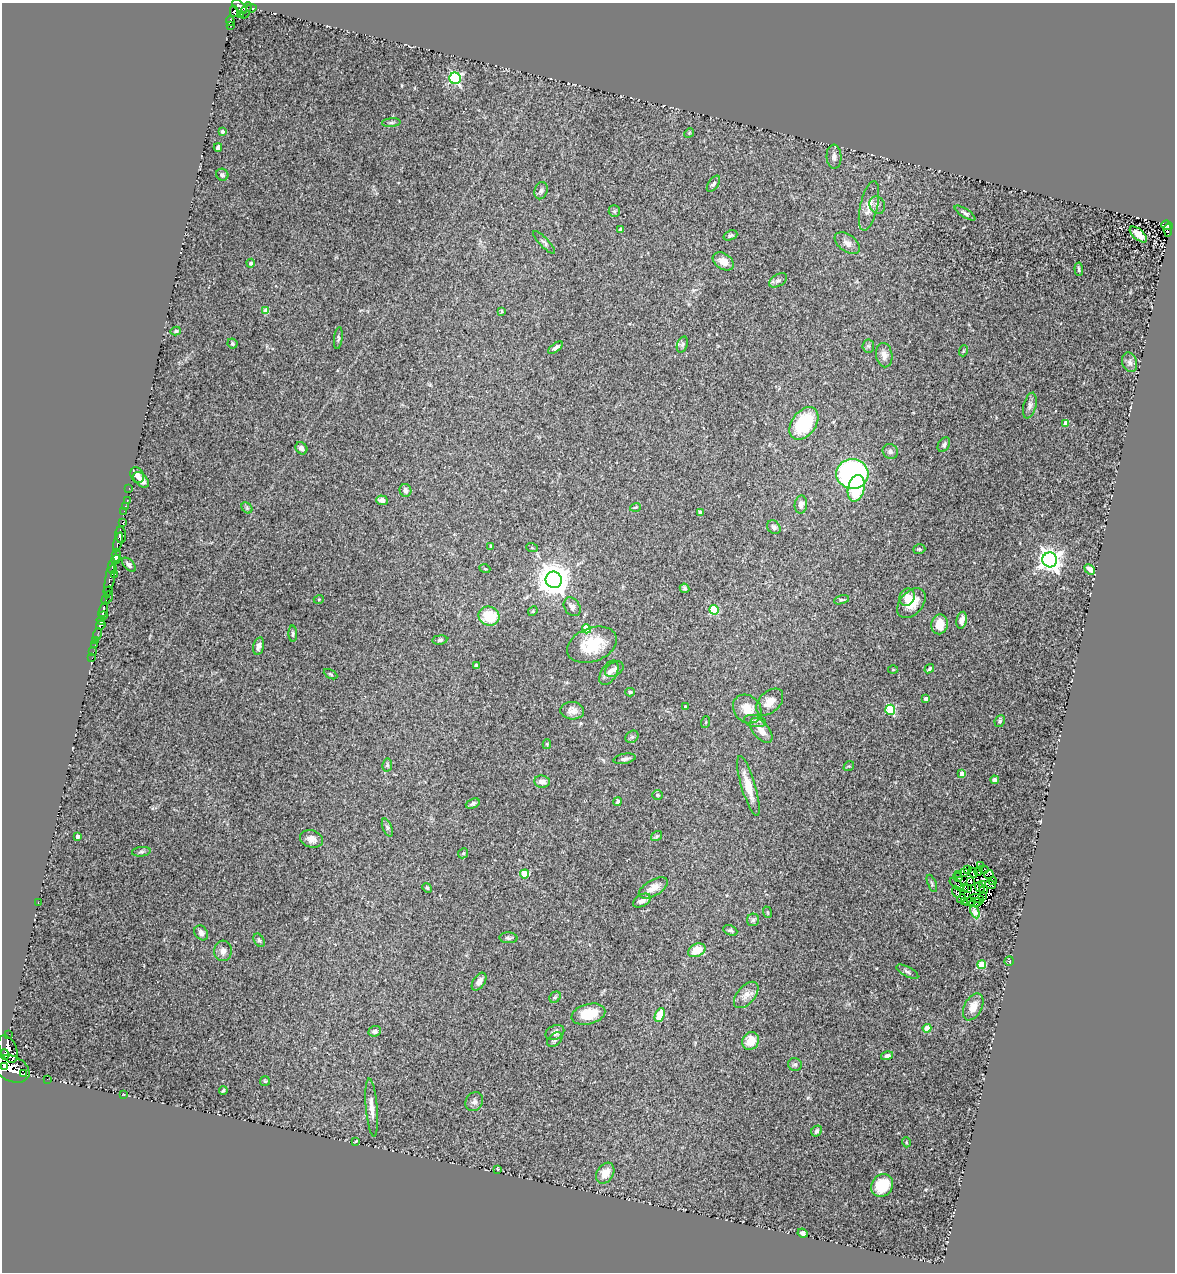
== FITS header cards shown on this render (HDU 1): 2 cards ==
NAXIS1  =                 1173
NAXIS2  =                 1270

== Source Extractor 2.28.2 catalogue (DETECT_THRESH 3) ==
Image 1173 x 1270 px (HDU 1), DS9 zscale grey, 1 PNG px = 1 image px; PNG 1177 x 1274 px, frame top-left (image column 1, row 1270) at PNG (2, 3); each listed source drawn as its Kron ellipse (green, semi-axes under 4 px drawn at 4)
Background 0.15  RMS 0.023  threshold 0.0677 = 3 sigma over >= 5 px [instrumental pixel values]
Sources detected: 225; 9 with non-positive FLUX_AUTO (blend fragments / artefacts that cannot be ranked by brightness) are neither listed nor drawn; the other 216 listed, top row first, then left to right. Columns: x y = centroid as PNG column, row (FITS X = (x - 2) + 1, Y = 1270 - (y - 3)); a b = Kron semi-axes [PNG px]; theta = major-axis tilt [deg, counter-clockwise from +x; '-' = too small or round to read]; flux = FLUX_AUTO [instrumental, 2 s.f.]
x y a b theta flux
240 7 9 4 -44 71
251 8 5 4 - 10
246 10 9 4 68 29
234 12 5 3 - 45
240 14 2 2 - 5.3
230 21 4 3 - 14
231 25 4 3 - 22
455 78 6 5 - 230
391 123 9 4 5 3.1
222 132 3 3 - 3.9
689 133 5 4 - 1.5
218 147 4 3 - 3.6
834 157 12 7 -87 8.1
222 175 6 5 - 2.8
713 184 9 5 56 4.2
541 191 9 6 75 4.2
877 205 9 7 -63 6
869 206 25 8 77 19
614 211 6 5 - 2.8
965 213 12 4 -32 3.6
1167 225 6 4 -21 23
621 229 4 3 - 4.3
1168 230 6 4 -85 8.4
1138 234 10 5 -40 12
730 235 7 5 20 2.8
544 242 15 4 -46 4
847 243 14 8 -36 9.5
723 261 11 7 -33 16
251 263 4 4 - 4.2
1079 269 6 3 -85 2
778 280 10 6 30 4.3
266 311 4 4 - 20
501 311 3 3 - 1.9
176 331 5 4 - 2.5
338 338 11 3 84 2.8
233 344 5 4 - 2.8
682 344 8 5 70 3.3
868 346 6 6 - 3.2
556 348 8 4 37 4.9
963 351 5 3 - 1.6
884 355 12 8 -80 9.1
1130 362 10 7 -69 6.2
1030 406 13 6 75 6.2
804 423 18 12 54 87
1066 423 4 4 - 13
944 445 8 5 57 3.6
301 448 6 5 - 7
890 451 8 7 - 4.7
852 474 16 15 - 350
137 475 8 6 -65 6.6
141 480 9 6 -45 12
129 488 2 2 - 0.73
856 488 13 8 77 68
405 490 6 6 - 5.6
382 500 6 5 - 8.9
127 501 3 2 - 3.4
801 505 9 6 80 6.1
125 506 3 3 - 19
635 507 5 3 - 1.7
247 508 6 5 - 2.3
124 511 3 2 - 2.1
700 512 4 3 - 2.3
122 523 3 2 - 9.1
774 527 7 6 - 3.7
121 535 8 5 -85 160
118 542 10 3 75 50
491 546 3 3 - 1.2
532 548 6 3 -19 1.5
919 549 6 4 18 2.3
116 555 6 4 85 210
116 559 5 4 - 140
1050 560 7 7 - 1100
129 565 8 5 -45 4.9
113 569 4 3 - 39
485 569 5 3 - 1.3
1090 569 6 4 -42 7.6
115 574 3 3 - 16
110 578 20 4 81 57
554 580 8 8 - 2800
684 588 5 4 - 2.8
108 591 5 2 - 19
907 597 9 7 72 12
107 598 7 5 59 35
319 599 5 3 - 1.3
841 600 8 4 15 2.5
911 603 17 11 48 28
572 607 10 7 -57 6.4
103 610 8 3 72 110
714 610 5 4 - 70
533 611 5 4 - 1.7
103 615 4 3 - 99
489 616 10 9 - 49
101 620 4 3 - 180
962 620 8 5 78 7.5
940 624 10 8 80 23
101 625 5 4 - 62
586 629 4 4 - 37
98 634 6 2 72 2.8
293 634 8 4 -87 2.8
440 640 7 5 8 3.3
96 641 3 2 - 1.5
95 645 3 2 - 2.7
592 645 26 17 21 57
259 646 9 5 76 6.2
93 652 2 2 - 0.85
92 658 2 2 - 1
476 666 4 3 - 2.9
614 669 10 6 31 6.5
929 669 5 3 - 2.7
893 670 5 3 - 1.2
609 673 13 7 60 8.8
330 674 7 4 -28 2.1
630 692 4 3 - 2.3
926 699 4 3 - 7.4
770 702 16 10 44 18
685 707 3 3 - 3.4
747 709 15 13 -45 25
890 710 5 5 - 88
572 711 12 9 -4 10
755 721 11 6 -9 5.2
1000 721 6 5 - 2.9
706 722 6 4 71 1.7
761 730 15 8 -50 15
632 737 7 5 41 3.2
547 744 5 4 - 1.9
625 759 11 5 10 4.5
387 765 7 5 79 2.4
849 766 5 4 - 1.5
962 774 4 4 - 9.3
995 780 4 4 - 4.5
542 782 8 6 -8 8.5
748 786 31 7 -73 28
657 795 5 4 - 1.8
618 801 4 4 - 3.3
473 804 7 4 23 3.8
387 827 9 4 -69 3.8
78 836 4 4 - 6.3
657 836 6 4 35 2.1
311 839 12 8 -14 10
141 852 9 5 7 3.5
463 853 5 4 - 2
981 866 2 2 - 1.6
967 869 4 2 - 0.0058
984 870 4 2 - 1.6
978 871 4 3 - 4.5
965 873 3 2 - 2.9
973 873 5 2 - 1.3
525 874 4 4 - 50
959 874 2 2 - 1.3
989 875 5 4 - 3.3
958 877 5 3 - 4.9
971 881 3 2 - 1.2
993 881 4 2 - 0.28
932 883 9 3 -68 2.6
957 885 8 3 -41 10
983 885 4 3 - 0.95
990 885 5 3 - 0.37
964 887 3 2 - 0.63
980 887 5 3 - 1.2
427 888 5 4 - 1.8
653 888 16 8 30 15
968 888 4 2 - 1.8
984 890 4 2 - 0.45
956 892 6 3 -68 2.2
983 896 2 2 - 1.2
961 899 4 4 - 2.1
977 899 7 2 -18 3.3
642 901 10 6 28 7.8
964 902 4 2 - 0.58
969 902 6 3 4 0.68
38 903 3 2 - 1.9
976 903 7 2 15 1.7
767 912 6 3 -71 1.6
975 912 6 4 -64 5.5
753 920 6 6 - 3.4
730 930 7 5 -26 3.1
201 933 8 6 -53 5.8
508 938 9 5 -3 3.6
259 940 7 5 -59 2.8
697 950 9 6 25 25
223 951 10 9 - 8.7
1009 961 5 4 - 1.8
982 964 4 4 - 63
907 972 12 5 -28 3.8
479 982 10 6 57 8.3
746 995 15 9 49 12
555 997 6 5 - 2.8
973 1007 14 8 63 16
588 1014 17 10 14 39
660 1015 7 4 66 29
927 1028 4 4 - 34
375 1031 6 5 - 5.7
555 1032 10 7 25 7.2
9 1034 2 2 - 5.7
555 1040 9 6 41 4.4
751 1041 9 8 - 22
8 1049 14 8 -66 560
5 1054 5 4 - 160
887 1056 6 4 14 4.9
795 1064 7 6 - 3.3
4 1066 4 3 - 85
12 1069 18 12 -26 1300
24 1074 3 2 - 62
47 1079 2 2 - 1.9
265 1081 5 5 - 2.1
223 1090 4 3 - 2
124 1095 3 2 - 0.91
474 1102 10 8 54 5.7
372 1107 29 6 -85 14
817 1131 6 5 - 3.9
356 1141 4 2 - 1.5
906 1142 5 3 - 1.3
497 1169 3 3 - 1.4
605 1173 11 8 58 20
882 1185 12 10 52 39
803 1233 5 4 - 5.2
At the frame edge (FLAGS 8, measured only in part): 1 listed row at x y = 240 7
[9 non-positive-flux detections neither listed nor drawn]